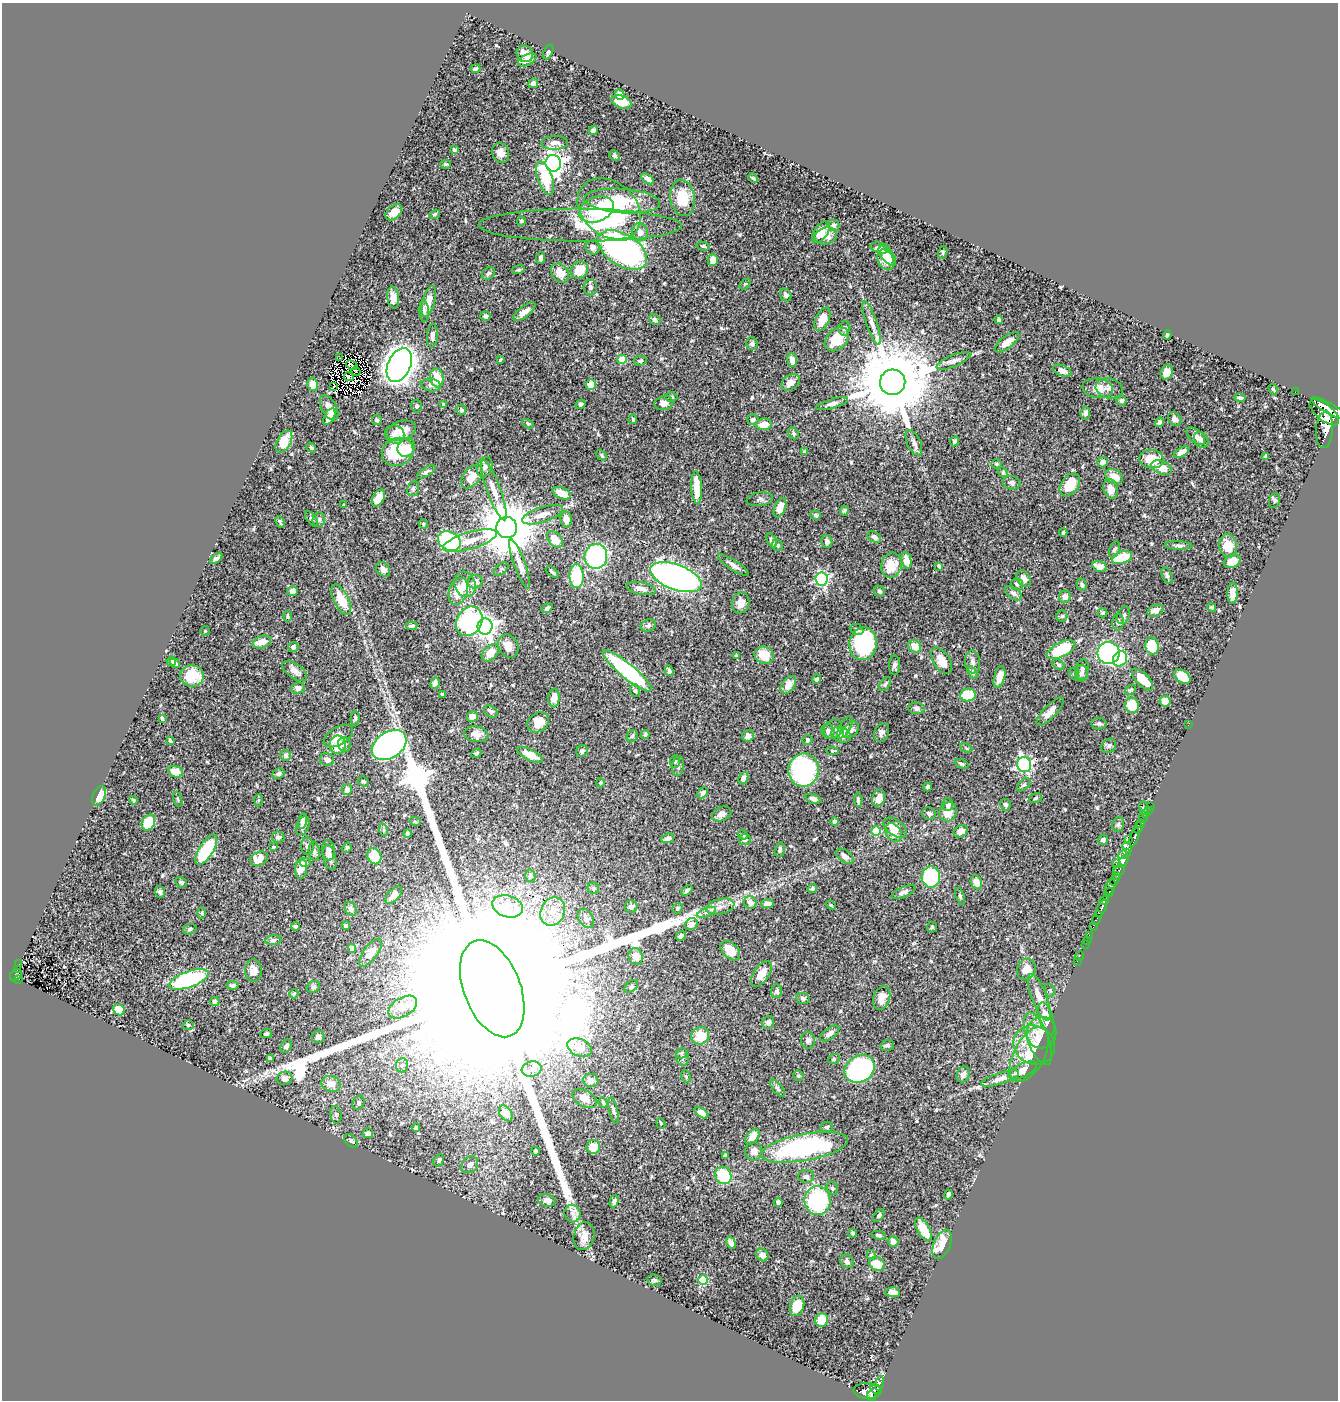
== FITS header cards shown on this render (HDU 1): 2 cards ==
NAXIS1  =                 1336
NAXIS2  =                 1398

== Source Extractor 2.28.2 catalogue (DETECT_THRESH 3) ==
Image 1336 x 1398 px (HDU 1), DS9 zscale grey, 1 PNG px = 1 image px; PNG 1340 x 1402 px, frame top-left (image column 1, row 1398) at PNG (2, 3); each listed source drawn as its Kron ellipse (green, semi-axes under 4 px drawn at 4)
Background 0.545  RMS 0.017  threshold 0.0517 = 3 sigma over >= 5 px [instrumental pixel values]
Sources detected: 576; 4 with non-positive FLUX_AUTO (blend fragments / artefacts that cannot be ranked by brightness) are neither listed nor drawn; of the other 572, the 500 brightest by FLUX_AUTO listed and drawn (72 fainter detections omitted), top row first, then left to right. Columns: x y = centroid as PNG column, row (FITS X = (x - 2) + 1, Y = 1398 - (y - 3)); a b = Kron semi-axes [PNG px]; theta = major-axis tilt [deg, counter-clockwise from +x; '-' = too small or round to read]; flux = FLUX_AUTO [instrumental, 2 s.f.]
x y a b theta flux
548 52 8 4 66 2.1
525 54 9 8 - 10
527 60 10 5 27 6.8
475 68 5 3 - 2.2
533 83 5 4 - 2.8
620 95 5 4 - 6.6
622 102 10 6 -18 12
593 130 5 4 - 3.8
555 143 13 7 2 7.8
454 150 4 4 - 1.9
500 153 10 8 -67 8.3
614 156 6 4 -48 2.1
553 163 8 7 - 740
446 164 5 4 - 1.7
545 178 17 7 -71 52
753 178 5 3 - 1.3
647 179 7 4 -36 5.8
682 198 18 12 -82 29
622 201 38 12 -4 43
596 209 18 12 22 41
609 209 35 26 -42 160
394 212 9 6 42 7.4
434 214 6 4 37 1.9
521 221 4 4 - 2.4
580 225 101 16 0 57
833 225 6 5 - 3.5
640 232 9 7 -69 6.8
821 232 12 7 56 13
826 236 11 8 13 11
703 246 7 4 -15 1.6
593 247 7 7 - 6
880 248 9 5 -13 4.3
622 250 27 15 -32 370
943 252 7 4 74 1.8
887 256 12 6 -52 16
541 258 6 4 85 3
713 260 6 5 - 11
886 260 11 7 -62 12
518 270 6 4 17 1.6
579 270 9 8 - 19
488 273 7 5 47 3.2
560 273 10 8 -54 15
745 284 6 4 42 1.4
590 287 8 6 -86 3
786 295 6 5 - 3.8
393 298 11 6 -84 8.5
428 301 16 6 75 14
424 311 11 5 -87 3.3
524 312 13 5 37 7.8
485 316 5 4 - 3.9
822 319 12 6 65 20
655 320 6 5 - 2.7
999 320 4 4 - 2.2
872 323 23 5 -71 7.9
844 328 7 6 - 3
432 335 12 5 87 5
1167 335 4 3 - 1.8
837 339 14 10 45 29
1007 342 15 6 37 11
752 344 6 5 - 2.7
339 358 4 2 - 2.7
622 359 4 4 - 33
500 360 4 3 - 1.4
792 360 7 5 -82 8.1
640 361 7 5 9 2.1
953 361 18 6 23 6
352 365 6 3 -29 1.5
399 365 18 11 65 1400
356 371 5 2 - 1.5
1062 371 10 5 -22 8.6
1167 372 7 5 68 8
349 377 5 3 - 2.4
437 378 9 6 -81 25
791 382 10 7 33 8.7
893 382 13 12 - 18000
313 384 7 5 -80 8.9
431 385 10 6 -8 4.4
591 385 5 5 - 15
333 386 4 2 - 1.5
1098 388 15 9 -9 14
1109 388 13 10 -14 6.2
1273 389 5 3 - 1.4
1295 392 2 2 - 4.8
671 397 6 5 - 2
1240 398 5 3 - 2.3
1121 401 5 5 - 3.1
664 403 9 7 12 9.4
580 404 5 4 - 3
832 404 16 4 17 4.6
444 405 4 3 - 2.6
416 406 6 5 - 2.5
329 408 14 7 -62 8.4
1329 408 20 5 -29 1600
461 410 5 5 - 2.9
1324 412 18 8 -39 2200
1085 413 6 5 - 5
329 417 9 5 59 10
633 419 5 3 - 1.6
1175 419 8 6 -50 5.4
377 420 5 5 - 2.4
753 420 6 5 - 3
1159 422 5 4 - 2.6
528 424 6 4 -28 1.6
764 424 8 6 9 14
1324 430 18 8 86 2300
401 431 15 9 18 17
793 433 6 5 - 2
395 435 10 9 - 7.9
1196 436 11 6 -43 6.9
1201 440 9 6 -55 4.8
954 441 5 4 - 2.3
284 442 12 7 61 21
914 443 13 6 -65 5.4
311 448 5 4 - 2.2
406 448 9 8 - 13
398 452 16 13 24 57
804 452 4 4 - 3.1
1182 452 8 4 32 7.4
602 455 6 4 -45 1.8
1266 456 3 3 - 1.8
1152 459 12 9 -6 26
1102 462 5 5 - 5.6
997 464 5 4 - 1.8
485 467 10 7 70 4.3
1162 467 11 6 -24 15
426 472 10 4 30 3.5
1003 472 5 4 - 1.5
472 476 13 8 50 22
1114 477 9 6 -30 15
1012 483 9 6 -15 4.3
1070 485 13 8 53 30
697 488 16 5 -86 26
413 489 7 6 - 2.7
1111 489 10 7 -75 11
494 490 32 7 -70 17
562 493 9 5 -24 18
378 498 9 5 61 13
760 499 13 6 10 3.5
1275 500 8 5 73 1.9
344 505 4 4 - 2.3
780 508 10 5 68 12
844 510 5 4 - 1.7
542 515 21 7 18 10
816 515 5 4 - 2.1
312 519 9 4 -51 2.4
566 519 8 5 -81 9.6
319 520 7 6 - 3
280 522 6 3 -65 1.7
423 524 5 4 - 1.6
507 528 10 10 - 8400
1063 533 4 3 - 1.5
874 537 7 5 -30 3.9
555 539 9 6 -49 20
772 540 8 4 -66 3.3
449 541 12 9 -27 170
470 541 28 8 17 17
827 542 7 5 -75 3.7
777 545 6 5 - 1.9
1179 546 13 4 -2 3.2
1228 546 12 9 -79 16
1115 549 8 5 68 2.9
596 556 12 11 - 190
1122 558 10 6 19 46
216 559 7 3 38 2.7
906 560 8 5 -80 10
1232 561 9 6 25 12
520 564 26 5 -70 9.9
733 565 18 5 -33 5.8
891 565 13 10 78 24
939 566 4 3 - 1.8
1100 567 7 5 -15 11
383 569 8 6 -50 6.1
501 569 8 5 42 2.2
552 572 7 3 -42 2.1
1167 575 8 5 -65 2.9
577 576 12 7 -89 70
676 577 27 12 -20 520
822 579 6 6 - 190
1024 579 9 6 -60 6.4
475 582 7 6 - 7.5
465 584 13 10 -71 14
1017 584 6 5 - 2.7
1082 585 6 5 - 2.9
641 588 15 6 -11 7.4
292 591 5 4 - 4.3
458 591 14 9 71 27
879 591 6 5 - 2.4
1013 593 10 5 -35 4.1
1233 593 10 5 88 13
1065 597 6 6 - 6.7
341 600 16 7 -63 22
741 603 10 8 75 9.6
547 608 6 4 37 2.3
1212 608 4 4 - 1.8
1155 611 8 5 22 7.8
1103 613 5 4 - 2
1124 615 9 6 69 3.2
288 616 5 3 - 1.7
1062 616 5 5 - 2.3
469 621 15 12 60 150
1118 622 8 6 88 4
648 625 8 6 21 2.9
412 626 5 3 - 2.7
485 626 8 7 - 780
857 630 6 5 - 3.3
205 631 5 5 - 1.4
262 642 9 6 20 10
863 644 16 13 79 110
508 646 12 9 -62 11
915 646 7 6 - 14
1152 646 9 6 -76 45
293 647 5 5 - 3.7
1061 650 15 7 27 66
490 653 10 6 44 15
1108 653 11 11 - 260
736 655 3 3 - 1.5
764 655 10 8 -27 23
1120 659 8 7 - 63
171 661 5 4 - 3.3
942 661 14 8 -57 14
972 662 11 7 -84 4.7
175 663 5 4 - 3.8
894 665 10 5 -89 4.1
1058 665 7 4 -38 1.9
1082 669 10 6 80 4
295 671 14 7 -35 8.6
627 671 31 7 -40 140
669 671 5 4 - 3.7
972 672 7 4 -56 1.9
1081 673 8 6 86 3.8
1074 674 6 4 -69 1.8
192 676 12 10 -1 30
999 677 11 5 75 12
1182 677 9 6 -39 26
817 679 5 4 - 2.7
1142 679 14 6 -46 18
435 683 6 4 78 3.5
885 684 8 4 56 2.5
788 685 10 6 53 13
298 688 7 5 7 5.1
1131 690 6 4 38 1.6
635 691 6 5 - 2.5
442 694 3 3 - 1.5
968 695 8 6 6 40
554 698 9 5 88 8.8
1165 701 5 5 - 12
1132 705 7 7 - 31
916 708 8 6 -7 3.2
491 711 7 5 -38 3.3
1050 712 18 6 46 10
472 717 6 5 - 6.3
162 718 4 3 - 1.7
355 718 7 4 89 2.3
538 722 11 9 35 13
1099 724 7 6 - 2.6
1188 725 2 2 - 64
845 727 12 5 61 4
833 729 10 8 50 5.8
851 730 9 6 44 4
828 731 7 6 - 3
882 733 9 7 69 4.1
476 734 12 8 -8 8.7
645 734 5 4 - 2.1
841 735 10 7 -28 10
338 736 16 9 31 14
632 736 6 5 - 2.8
748 736 6 5 - 6.8
807 740 5 4 - 1.8
170 741 4 3 - 1.8
344 744 7 6 - 4.8
338 745 9 8 - 19
389 745 19 13 33 350
1109 746 8 6 35 3
966 748 6 4 -28 1.7
582 751 6 5 - 3.2
832 751 6 4 -9 1.5
476 753 5 4 - 1.7
285 755 5 5 - 3.1
530 755 14 5 -27 16
327 760 7 6 - 5.3
675 762 6 5 - 2
961 764 7 4 -24 2.3
1024 764 8 7 - 240
678 766 10 5 83 3
804 770 17 15 81 220
175 772 7 6 - 13
279 774 6 5 - 3.1
743 778 6 4 65 4.9
364 781 6 4 -39 1.9
601 783 4 4 - 1.6
1024 785 8 5 44 2
928 787 4 4 - 2.9
347 789 6 5 - 4.6
703 793 6 4 47 3.6
99 796 10 6 64 17
879 798 8 6 72 10
1036 798 6 4 19 2
178 799 7 3 -71 1.6
813 799 8 4 -16 5.1
133 800 4 4 - 2
258 800 6 4 88 1.4
858 800 7 3 -85 2.2
948 805 6 5 - 4.6
1005 805 6 5 - 2.6
1150 806 2 2 - 9.8
1144 808 7 3 -81 1.4
1148 810 2 2 - 6.6
948 812 10 8 64 14
929 813 7 6 - 3.6
722 814 10 7 21 6.3
1146 814 3 2 - 12
1144 817 5 3 - 21
302 821 8 4 77 3.6
415 822 6 3 -20 1.4
835 822 4 4 - 3.1
148 823 8 6 62 31
1118 824 8 5 69 2.4
1141 824 4 3 - 140
303 826 10 6 68 5.2
895 828 13 7 -36 13
1138 828 6 4 75 360
384 830 6 4 -72 1.6
876 831 5 4 - 43
961 831 7 6 - 8.9
893 833 10 7 -54 9.8
407 834 4 4 - 1.7
743 835 5 3 - 1.7
278 837 6 5 - 3.1
1134 837 10 3 72 460
668 838 6 4 20 4.4
1129 839 3 2 - 11
745 840 6 5 - 2.4
1103 840 5 4 - 3.4
307 846 9 6 -85 3.8
273 847 3 3 - 1.4
1127 847 6 4 -62 120
347 848 5 4 - 1.4
206 850 17 7 58 75
328 850 10 6 -85 5.7
780 850 7 5 74 2.9
314 851 9 5 -83 3.6
1124 854 7 4 23 96
374 856 8 6 -65 39
845 856 10 6 -34 6.8
330 857 13 6 -75 6.2
259 859 9 6 28 15
1123 861 7 4 63 230
305 862 6 4 -10 2.3
1116 864 2 2 - 4.9
301 869 10 6 83 12
1119 870 6 5 - 180
1117 875 4 2 - 40
530 876 6 5 - 2.9
931 877 10 9 - 90
1115 880 6 3 58 71
181 882 6 5 - 2.3
976 882 7 5 -67 11
1110 887 8 4 76 670
593 888 6 5 - 2.6
812 889 5 4 - 1.9
687 890 6 3 43 2.5
160 892 6 5 - 2.7
904 892 13 5 24 4
1109 892 5 3 - 180
394 895 10 5 47 14
960 896 8 4 -72 2.1
1104 900 5 3 - 180
750 902 6 6 - 6.5
767 904 6 4 7 6
831 905 5 4 - 1.3
508 906 15 10 -17 18
631 907 6 6 - 4.2
720 907 14 7 14 8.4
677 908 6 5 - 1.9
1101 908 9 3 66 320
351 909 7 5 -59 4.2
553 911 14 12 66 19
706 912 10 3 21 2.8
202 913 6 4 90 1.5
586 918 10 7 -59 5.3
1097 918 7 3 66 78
691 924 7 5 36 8.7
346 926 4 3 - 2.1
296 927 4 3 - 2.8
932 927 5 5 - 1.7
1093 927 2 2 - 27
190 929 7 5 18 2.2
1089 935 2 2 - 7.3
681 936 5 4 - 4.2
273 940 8 5 7 2.7
1087 940 2 2 - 4.4
1085 944 2 2 - 5.8
352 948 4 4 - 7.2
730 950 12 7 -44 16
370 953 17 7 52 11
636 956 8 7 - 10
1080 956 5 2 - 10
1077 961 2 2 - 2.7
19 964 3 2 - 3.2
17 969 3 2 - 17
1026 969 10 9 - 15
253 971 11 8 -87 11
762 974 14 7 56 12
16 975 7 5 52 75
19 979 3 2 - 4.5
189 979 21 8 19 140
233 985 6 4 -9 3
631 986 8 5 43 2.5
313 987 7 5 30 2.3
492 989 51 28 -69 340000
1050 990 6 5 - 1.7
776 991 6 5 - 2.8
294 994 4 4 - 2.3
1039 997 25 7 -70 15
803 998 7 5 -19 2.7
882 998 12 8 71 11
215 1002 4 4 - 5.4
403 1007 16 9 32 10
119 1010 6 5 - 18
1046 1018 16 7 -72 19
768 1022 7 5 71 3.1
188 1025 5 4 - 1.7
1042 1032 16 15 - 13
830 1033 11 5 36 6.6
266 1034 5 4 - 2.2
700 1036 9 8 - 25
318 1037 6 6 - 2.9
1038 1039 28 11 -69 16
808 1040 9 7 -79 4
887 1045 7 5 17 2.8
1034 1045 21 19 -28 23
286 1046 7 5 60 3.9
579 1048 12 8 -22 15
682 1053 5 5 - 1.9
1029 1054 30 15 62 27
682 1057 8 6 -83 3.2
270 1059 4 3 - 2.2
834 1059 6 5 - 1.7
402 1065 7 6 - 3.2
532 1069 10 7 9 7.4
860 1069 16 13 32 190
1022 1070 15 6 26 16
963 1074 8 6 64 5.2
686 1076 6 4 -68 1.9
798 1076 6 5 - 2
285 1078 8 6 15 6.6
1000 1078 20 5 18 8.7
591 1081 8 6 -14 7.8
331 1084 10 7 -16 11
777 1088 10 5 -52 2.7
585 1099 13 8 -29 9.6
603 1102 5 3 - 1.8
359 1103 7 6 - 2.7
614 1111 13 4 -78 3.3
506 1113 9 6 -54 12
701 1113 8 4 -33 8.1
336 1115 9 5 -81 2.8
661 1123 5 4 - 1.4
827 1127 6 5 - 2.1
416 1128 4 4 - 2
368 1133 5 4 - 4.2
752 1137 9 5 53 14
351 1141 8 5 -44 2.2
593 1147 7 7 - 18
804 1147 44 13 10 190
535 1151 4 3 - 2
754 1151 9 8 - 6.9
725 1155 4 3 - 1.9
439 1160 7 4 60 2.5
469 1165 9 7 41 6
723 1176 9 8 - 63
806 1177 8 6 -1 3.5
832 1188 6 5 - 2.1
948 1195 5 3 - 2.3
547 1200 9 6 -10 5.8
818 1200 14 13 - 110
614 1201 6 4 75 2.6
778 1202 4 4 - 4.4
573 1213 9 8 - 6.1
879 1216 7 4 52 1.8
924 1229 13 6 -60 26
853 1233 4 3 - 2.2
879 1235 7 4 -10 2.6
584 1236 14 10 75 12
893 1241 5 5 - 6.4
731 1243 6 4 -60 4.6
942 1244 15 8 67 28
762 1255 7 5 -54 5.3
871 1255 5 4 - 2
847 1261 7 6 - 3.3
877 1264 8 6 -31 18
654 1280 7 5 -11 2
703 1280 5 5 - 58
893 1292 7 5 -3 5.2
797 1306 10 7 72 24
822 1320 7 6 - 19
879 1383 7 3 75 86
876 1389 6 3 -32 63
867 1391 14 8 -3 450
871 1396 5 4 - 220
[72 fainter detections neither listed nor drawn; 4 non-positive-flux detections neither listed nor drawn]